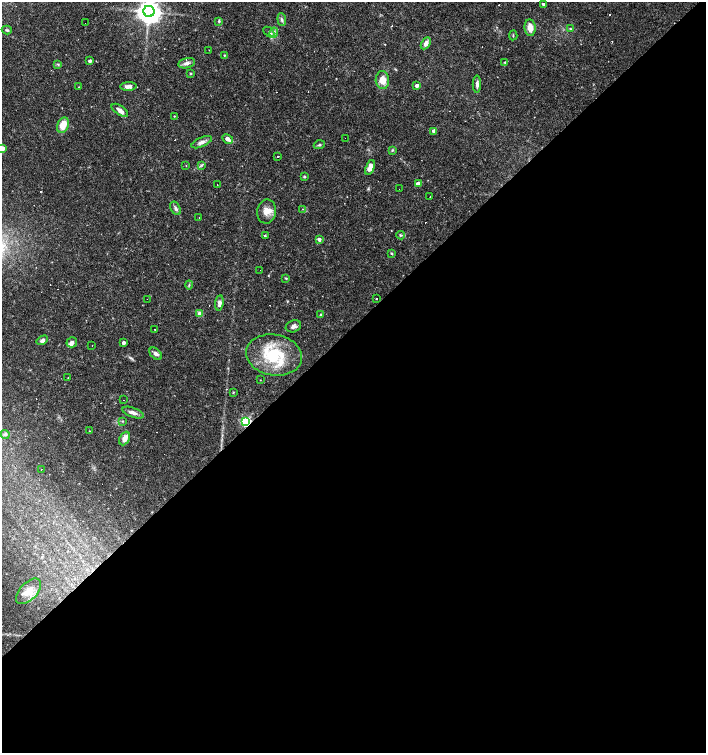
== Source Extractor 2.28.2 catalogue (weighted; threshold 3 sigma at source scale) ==
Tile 15 of 4 x 4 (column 3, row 4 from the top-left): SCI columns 3023-4429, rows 1-1502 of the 5979 x 6011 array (HDU 1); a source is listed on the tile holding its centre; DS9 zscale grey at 2 x 2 block average (1 PNG px = mean of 2 x 2 image px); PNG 708 x 755 px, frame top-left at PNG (2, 2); each listed source drawn as its Kron ellipse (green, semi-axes under 4 px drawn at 4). Shown black and unused: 57% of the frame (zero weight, under 3 of 4 exposures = <1% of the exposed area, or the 3 px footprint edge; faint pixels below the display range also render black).
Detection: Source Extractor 2.28.2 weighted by HDU 2 'WHT'; one run over the whole footprint, this tile lists its part. Background 0.0165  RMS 0.0016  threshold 0.0072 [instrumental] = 3 sigma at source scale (4.5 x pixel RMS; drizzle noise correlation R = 1.50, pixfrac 1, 0.0396/0.0396 arcsec/px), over >= 5 px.
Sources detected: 107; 26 cosmic-ray / hot-pixel residue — neither listed nor drawn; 2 inside a brighter listed object's ellipse — not listed separately; the other 79 listed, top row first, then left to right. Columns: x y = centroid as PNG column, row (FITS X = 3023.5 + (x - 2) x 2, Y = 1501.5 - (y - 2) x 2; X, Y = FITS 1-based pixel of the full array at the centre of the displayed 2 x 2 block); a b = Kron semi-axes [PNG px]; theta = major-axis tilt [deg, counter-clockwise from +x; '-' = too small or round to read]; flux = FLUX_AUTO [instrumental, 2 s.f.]
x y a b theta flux
543 4 2 2 - 0.86
149 11 5 5 - 410
282 20 6 3 -85 0.77
219 21 4 3 - 0.41
85 23 2 2 - 0.7
530 28 8 5 -84 3.3
570 29 3 3 - 0.41
7 30 5 3 - 0.51
269 32 6 2 -44 0.85
274 33 5 3 - 0.79
513 35 5 2 - 0.33
426 43 6 4 59 1.9
209 50 2 2 - 0.44
224 55 2 2 - 0.29
90 61 3 2 - 1.2
505 62 3 2 - 0.42
187 63 8 5 13 1.3
58 64 4 3 - 0.38
191 73 3 3 - 0.34
382 80 9 6 -85 3.9
477 84 8 3 -89 1.2
417 85 3 3 - 1.6
128 86 8 4 4 2.1
79 87 2 2 - 0.15
120 110 9 4 -33 1.8
174 116 3 2 - 0.23
63 125 8 5 68 5.7
434 131 3 3 - 3.1
345 138 2 2 - 0.28
228 139 6 3 -29 3.5
202 142 11 4 24 1.7
319 145 5 3 - 0.51
2 148 3 3 - 5.2
392 150 3 3 - 0.38
278 157 2 2 - 1.5
186 165 2 2 - 0.17
201 165 4 3 - 0.45
370 167 8 4 69 3.1
304 177 4 3 - 0.41
418 184 3 3 - 3.3
217 185 2 2 - 0.67
399 189 2 2 - 0.39
430 196 2 2 - 0.75
176 208 7 4 -59 0.96
303 209 2 2 - 0.2
266 212 12 9 82 3.4
199 218 2 2 - 0.74
401 235 4 3 - 0.62
265 236 3 3 - 0.37
319 239 3 3 - 1.5
392 253 4 3 - 0.37
260 270 2 2 - 1.3
286 278 4 2 - 0.35
189 285 4 2 - 0.39
147 299 2 2 - 1.6
377 299 2 2 - 0.41
219 303 7 4 82 1.5
200 314 3 3 - 6.1
321 315 3 3 - 0.6
293 326 8 5 19 1.3
155 329 2 2 - 0.42
42 340 6 4 32 1.2
72 342 5 5 - 1.3
123 343 2 2 - 1.5
92 345 2 2 - 0.31
156 354 7 5 -45 1.1
274 355 28 20 -10 20
68 378 2 2 - 0.17
260 380 2 2 - 0.14
233 392 3 2 - 0.28
123 400 2 2 - 0.24
133 413 11 4 -20 1.6
122 421 3 3 - 0.37
246 421 4 3 - 43
89 431 2 2 - 0.21
5 434 4 4 - 0.75
124 438 7 5 64 2.9
41 469 2 2 - 0.34
28 591 15 8 46 4.8
Overlapping masked pixels (flux is a lower limit): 1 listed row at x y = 246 421
Isophote crosses this tile's border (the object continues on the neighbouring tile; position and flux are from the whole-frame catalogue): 2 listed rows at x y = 149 11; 2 148
Diffuse or blended objects may show on this block-average render without a row.